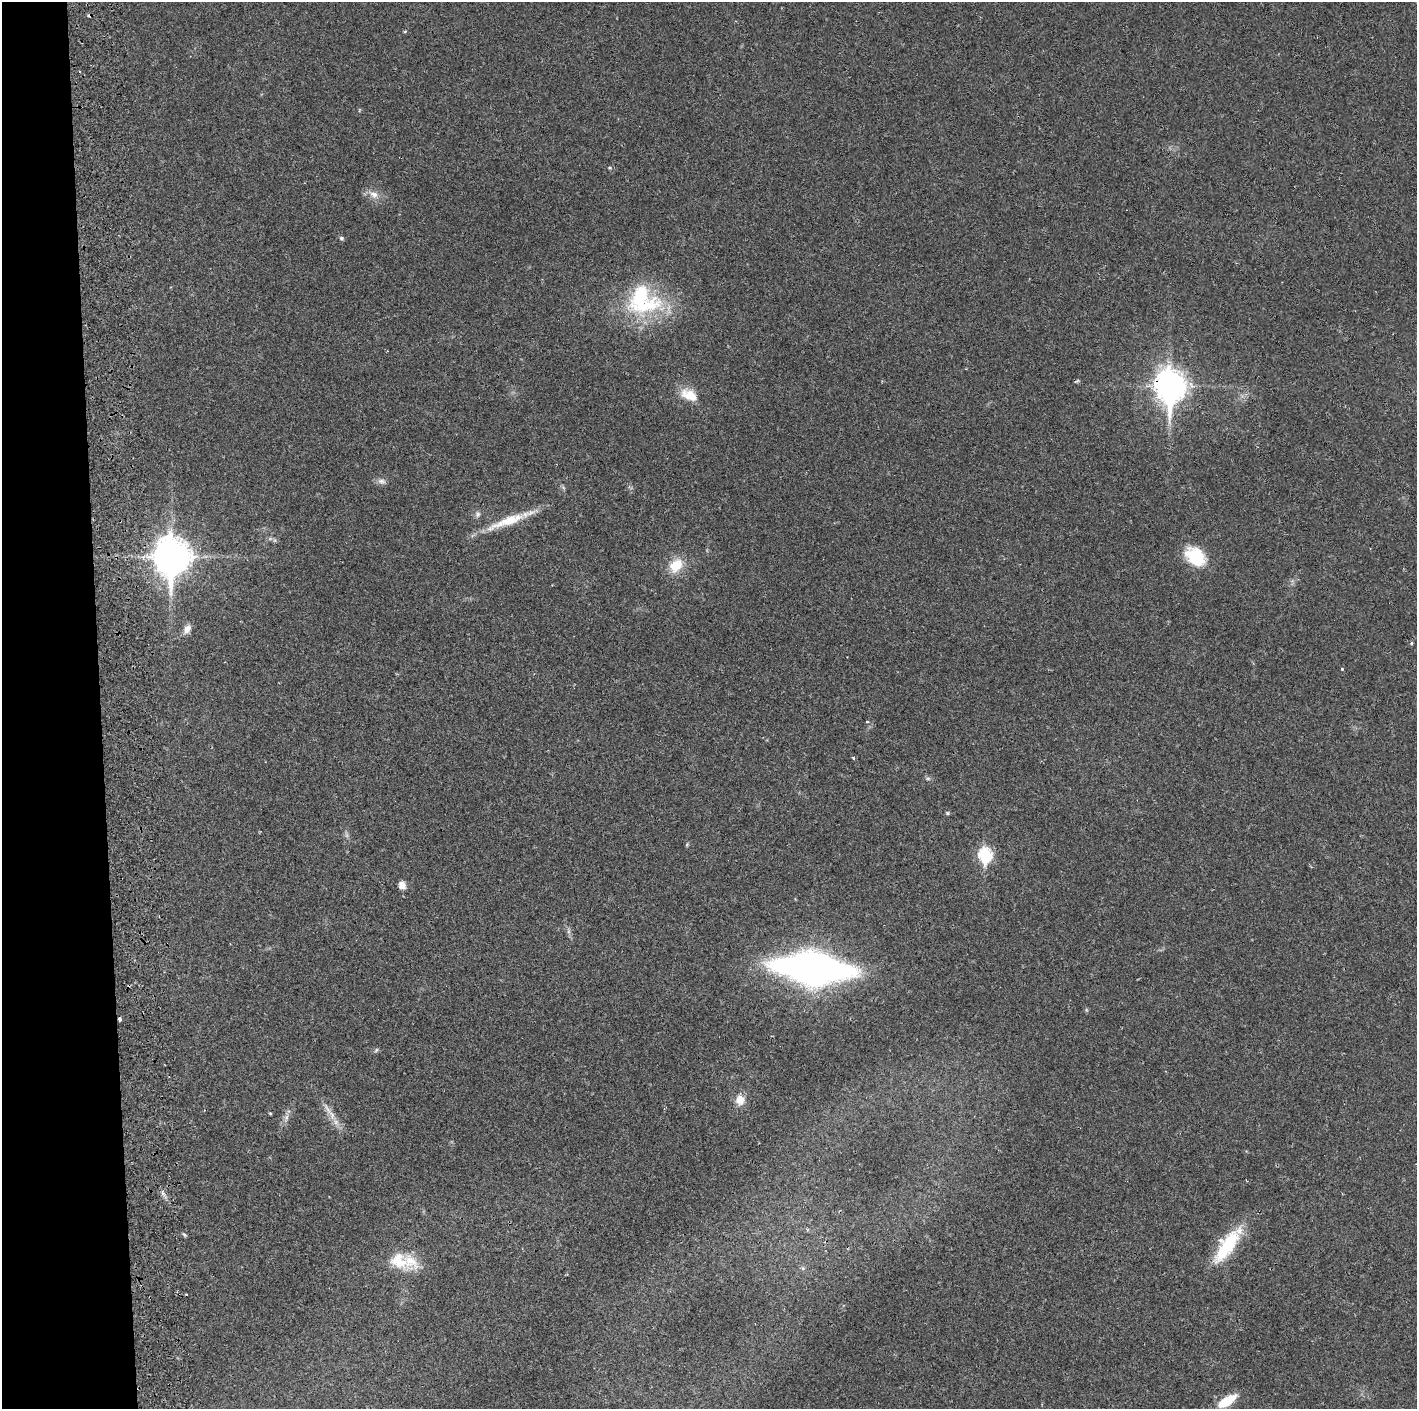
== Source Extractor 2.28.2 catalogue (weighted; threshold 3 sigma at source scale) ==
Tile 4 of 3 x 3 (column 1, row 2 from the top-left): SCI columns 59-1473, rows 1411-2817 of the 4360 x 4230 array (HDU 1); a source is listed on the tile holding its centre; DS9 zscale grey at full resolution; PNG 1419 x 1411 px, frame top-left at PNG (2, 2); no overlay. Shown black and unused: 7% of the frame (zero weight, under 2 of 3 exposures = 3% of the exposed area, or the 3 px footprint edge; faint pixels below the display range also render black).
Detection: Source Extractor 2.28.2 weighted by HDU 2 'WHT'; one run over the whole footprint, this tile lists its part. Background 0.0247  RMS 0.0037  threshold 0.0166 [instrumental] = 3 sigma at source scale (4.5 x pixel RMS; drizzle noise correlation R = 1.50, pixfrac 1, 0.05/0.05 arcsec/px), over >= 5 px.
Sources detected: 38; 2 cosmic-ray / hot-pixel residue — not listed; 2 inside a brighter listed object's ellipse — not listed separately; the other 34 listed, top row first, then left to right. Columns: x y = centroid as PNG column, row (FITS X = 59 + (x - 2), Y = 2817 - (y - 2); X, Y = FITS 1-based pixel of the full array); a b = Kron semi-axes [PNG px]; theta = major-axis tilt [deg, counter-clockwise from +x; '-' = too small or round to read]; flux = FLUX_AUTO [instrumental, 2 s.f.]
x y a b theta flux
405 31 5 3 - 0.32
374 194 13 8 -25 2.8
341 238 7 5 -16 0.65
640 295 34 24 58 25
1170 386 13 10 -88 480
689 395 22 13 -24 6.7
381 481 12 7 -12 1.5
477 514 8 7 - 1.1
507 521 57 10 21 12
171 557 14 11 90 720
1195 557 25 17 -42 15
676 565 21 15 48 7.6
187 629 13 8 57 2.4
1411 643 5 4 - 0.48
1342 669 3 3 - 0.66
867 722 4 4 - 0.65
853 758 4 3 - 0.45
928 779 7 4 -1 0.62
947 813 5 4 - 0.49
687 845 5 4 - 0.44
985 855 8 6 -84 45
402 885 9 7 -69 2.8
813 968 49 17 -6 290
119 1019 4 3 - 1.8
376 1050 7 4 46 0.57
740 1100 12 11 - 4
270 1113 4 3 - 0.38
332 1115 17 7 -71 3.2
286 1117 9 5 71 1.3
184 1235 7 4 -32 0.48
1227 1245 47 15 55 20
399 1261 30 22 -32 11
803 1268 6 5 - 0.66
1227 1401 22 9 33 8.6
Overlapping masked pixels (flux is a lower limit): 2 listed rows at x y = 1170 386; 119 1019
Unlisted compact peaks at least as high as the median listed source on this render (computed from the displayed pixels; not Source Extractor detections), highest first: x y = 610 168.